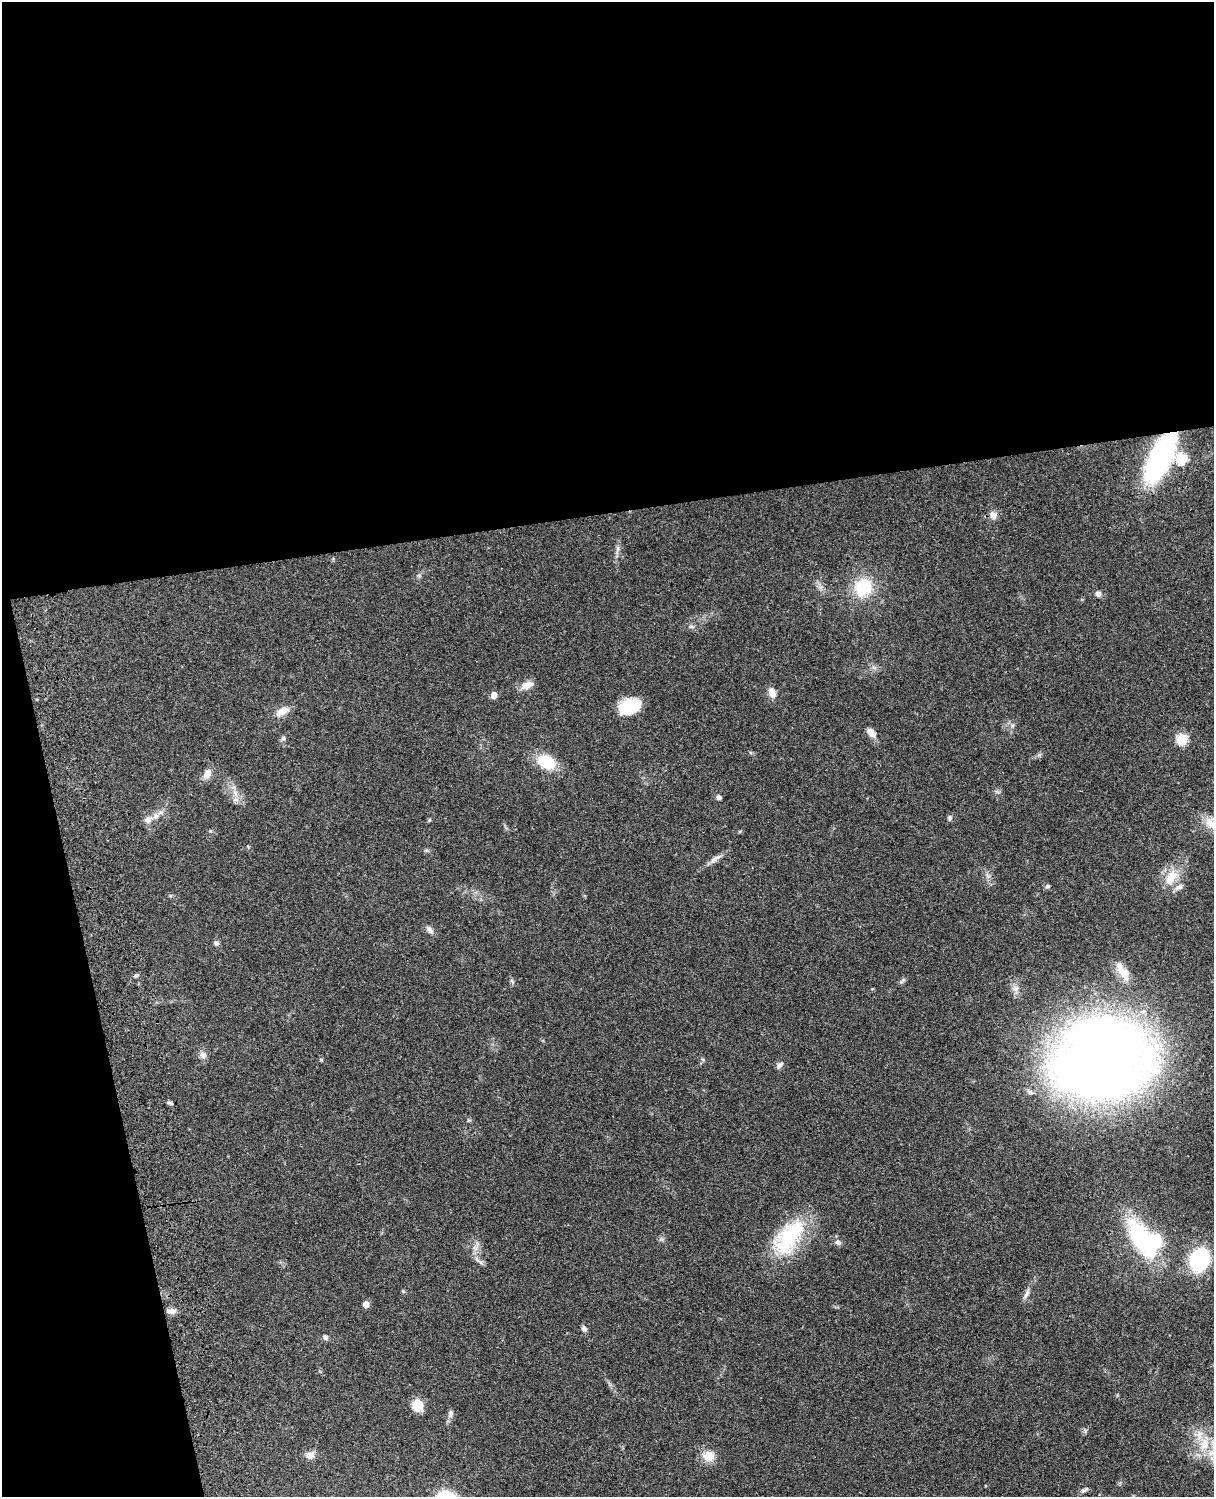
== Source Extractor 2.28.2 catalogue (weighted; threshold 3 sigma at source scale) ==
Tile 1 of 4 x 3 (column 1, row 1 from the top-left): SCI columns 121-1332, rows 3269-4763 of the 5088 x 4927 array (HDU 1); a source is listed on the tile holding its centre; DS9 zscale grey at full resolution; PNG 1216 x 1499 px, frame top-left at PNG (2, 2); no overlay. Shown black and unused: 39% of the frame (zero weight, under 3 of 4 exposures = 6% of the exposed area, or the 3 px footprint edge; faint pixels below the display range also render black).
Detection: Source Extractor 2.28.2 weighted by HDU 2 'WHT'; one run over the whole footprint, this tile lists its part. Background 0.0774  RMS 0.0058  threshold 0.0259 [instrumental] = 3 sigma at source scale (4.5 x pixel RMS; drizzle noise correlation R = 1.50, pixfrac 1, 0.05/0.05 arcsec/px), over >= 5 px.
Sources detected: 56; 1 inside a brighter object's white glare — not listed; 4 inside a brighter listed object's ellipse — not listed separately; the other 51 listed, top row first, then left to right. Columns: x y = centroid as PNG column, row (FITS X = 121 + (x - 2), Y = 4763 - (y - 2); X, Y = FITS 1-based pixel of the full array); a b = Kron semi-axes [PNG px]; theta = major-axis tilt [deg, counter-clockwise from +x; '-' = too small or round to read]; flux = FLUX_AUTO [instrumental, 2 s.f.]
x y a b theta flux
1161 456 44 18 63 130
1182 459 6 6 - 33
993 515 10 8 -75 3.4
618 548 9 4 71 1.5
863 587 20 18 67 25
1098 594 6 6 - 2.4
691 626 7 5 -44 1.3
527 685 17 8 24 4.7
772 693 11 8 -69 4.6
494 695 7 6 - 3.1
630 707 22 14 19 20
282 711 17 8 27 6.3
871 732 12 7 -52 4.2
283 738 7 5 25 1.2
1182 739 6 6 - 33
547 762 17 11 -29 23
207 774 13 9 59 4.3
235 793 11 6 -65 3.4
719 797 6 6 - 1.4
950 818 6 6 - 1.1
148 820 10 9 - 3.2
429 820 6 3 71 0.58
739 832 4 3 - 0.64
715 859 19 6 36 3.4
1171 877 26 13 54 11
1047 886 6 5 - 1.2
430 930 11 7 -48 2.3
216 943 7 6 - 1.6
1123 972 24 11 -51 7.5
903 980 10 4 45 1.2
203 1055 11 8 -57 2.7
1103 1058 55 47 12 1000
321 1060 6 3 -20 0.6
780 1065 9 6 49 1.7
169 1103 7 4 -8 0.92
789 1237 49 24 56 43
1142 1239 52 23 -59 56
838 1242 8 7 - 2
1199 1260 23 19 79 44
481 1262 11 5 -42 1.9
1026 1294 13 5 63 2.3
366 1304 5 4 - 5.9
171 1311 12 7 -2 3.1
584 1329 8 6 -64 1.9
325 1337 6 6 - 1.5
417 1405 11 10 - 11
450 1414 11 6 80 2.1
1205 1444 17 12 -87 11
310 1455 12 10 25 3.3
709 1456 15 13 13 7.3
1084 1490 11 5 23 1.5
Overlapping masked pixels (flux is a lower limit): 1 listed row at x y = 1161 456